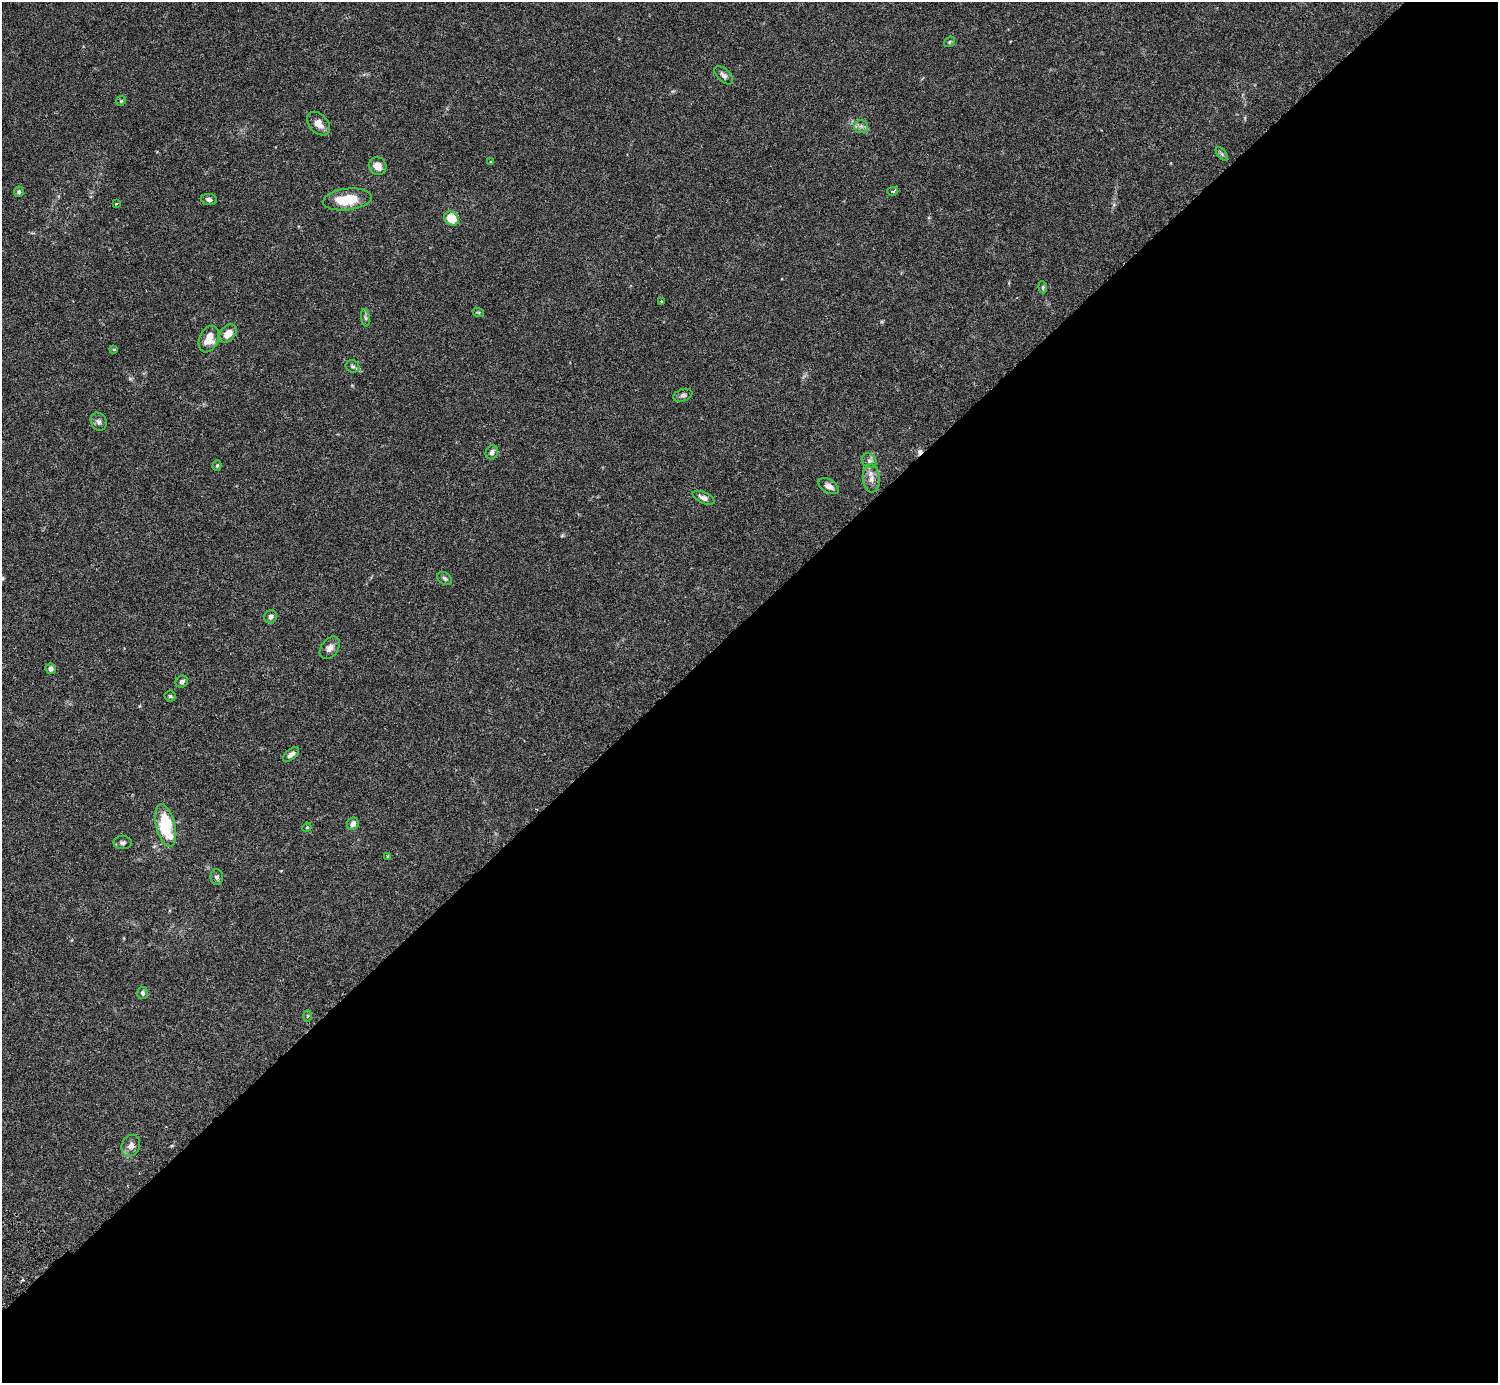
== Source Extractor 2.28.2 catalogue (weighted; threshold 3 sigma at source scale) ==
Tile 12 of 4 x 4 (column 4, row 3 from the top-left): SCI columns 4532-6027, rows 1587-2967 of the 6074 x 6074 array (HDU 1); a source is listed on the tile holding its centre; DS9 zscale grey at full resolution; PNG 1500 x 1385 px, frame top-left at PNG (2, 2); each listed source drawn as its Kron ellipse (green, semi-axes under 4 px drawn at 4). Shown black and unused: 55% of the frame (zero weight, under 3 of 6 exposures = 3% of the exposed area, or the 3 px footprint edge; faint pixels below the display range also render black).
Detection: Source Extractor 2.28.2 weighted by HDU 2 'WHT'; one run over the whole footprint, this tile lists its part. Background 0.0222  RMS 0.0021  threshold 0.00877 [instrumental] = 3 sigma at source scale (4.09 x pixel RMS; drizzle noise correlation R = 1.36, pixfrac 0.8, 0.05/0.05 arcsec/px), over >= 5 px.
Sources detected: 47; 1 cosmic-ray / hot-pixel residue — neither listed nor drawn; the other 46 listed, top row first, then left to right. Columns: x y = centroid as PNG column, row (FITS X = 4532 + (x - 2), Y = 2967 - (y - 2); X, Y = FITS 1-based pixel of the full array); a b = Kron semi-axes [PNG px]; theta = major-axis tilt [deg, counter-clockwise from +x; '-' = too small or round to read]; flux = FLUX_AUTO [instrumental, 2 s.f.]
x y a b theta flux
949 42 6 4 36 0.27
724 75 11 6 -45 0.71
121 101 5 4 - 0.23
318 124 14 9 -46 1.7
861 126 7 6 - 0.65
1222 154 8 4 -53 0.34
491 162 4 3 - 0.19
378 166 9 8 - 1.7
893 191 5 4 - 0.36
19 192 5 4 - 0.37
347 199 24 10 7 5.8
209 200 8 5 -7 0.6
116 203 3 3 - 0.21
451 218 8 6 -36 4.5
1043 287 6 4 -84 0.27
662 301 4 3 - 0.23
478 312 6 3 -18 0.2
365 318 9 4 -81 0.44
228 334 10 7 48 2.3
209 339 14 9 67 3
114 350 4 3 - 0.27
353 366 7 6 - 0.46
683 395 10 6 21 0.51
99 422 9 7 -63 0.69
492 452 7 6 - 0.73
869 461 8 6 -46 0.68
217 465 5 4 - 0.28
871 478 14 8 -85 1.4
829 486 11 6 -30 1.1
704 498 12 5 -25 0.84
445 578 8 5 -34 0.45
271 617 7 6 - 0.53
330 648 12 8 54 1.1
51 669 5 5 - 0.72
182 682 6 5 - 0.62
170 696 5 5 - 0.29
291 754 10 5 40 0.79
353 824 6 5 - 1
166 826 22 9 -76 10
307 827 5 4 - 0.18
123 843 9 6 0 0.6
388 856 4 3 - 0.31
217 877 7 6 - 0.48
142 993 6 5 - 0.41
308 1016 6 4 88 0.23
131 1146 11 9 63 1.1